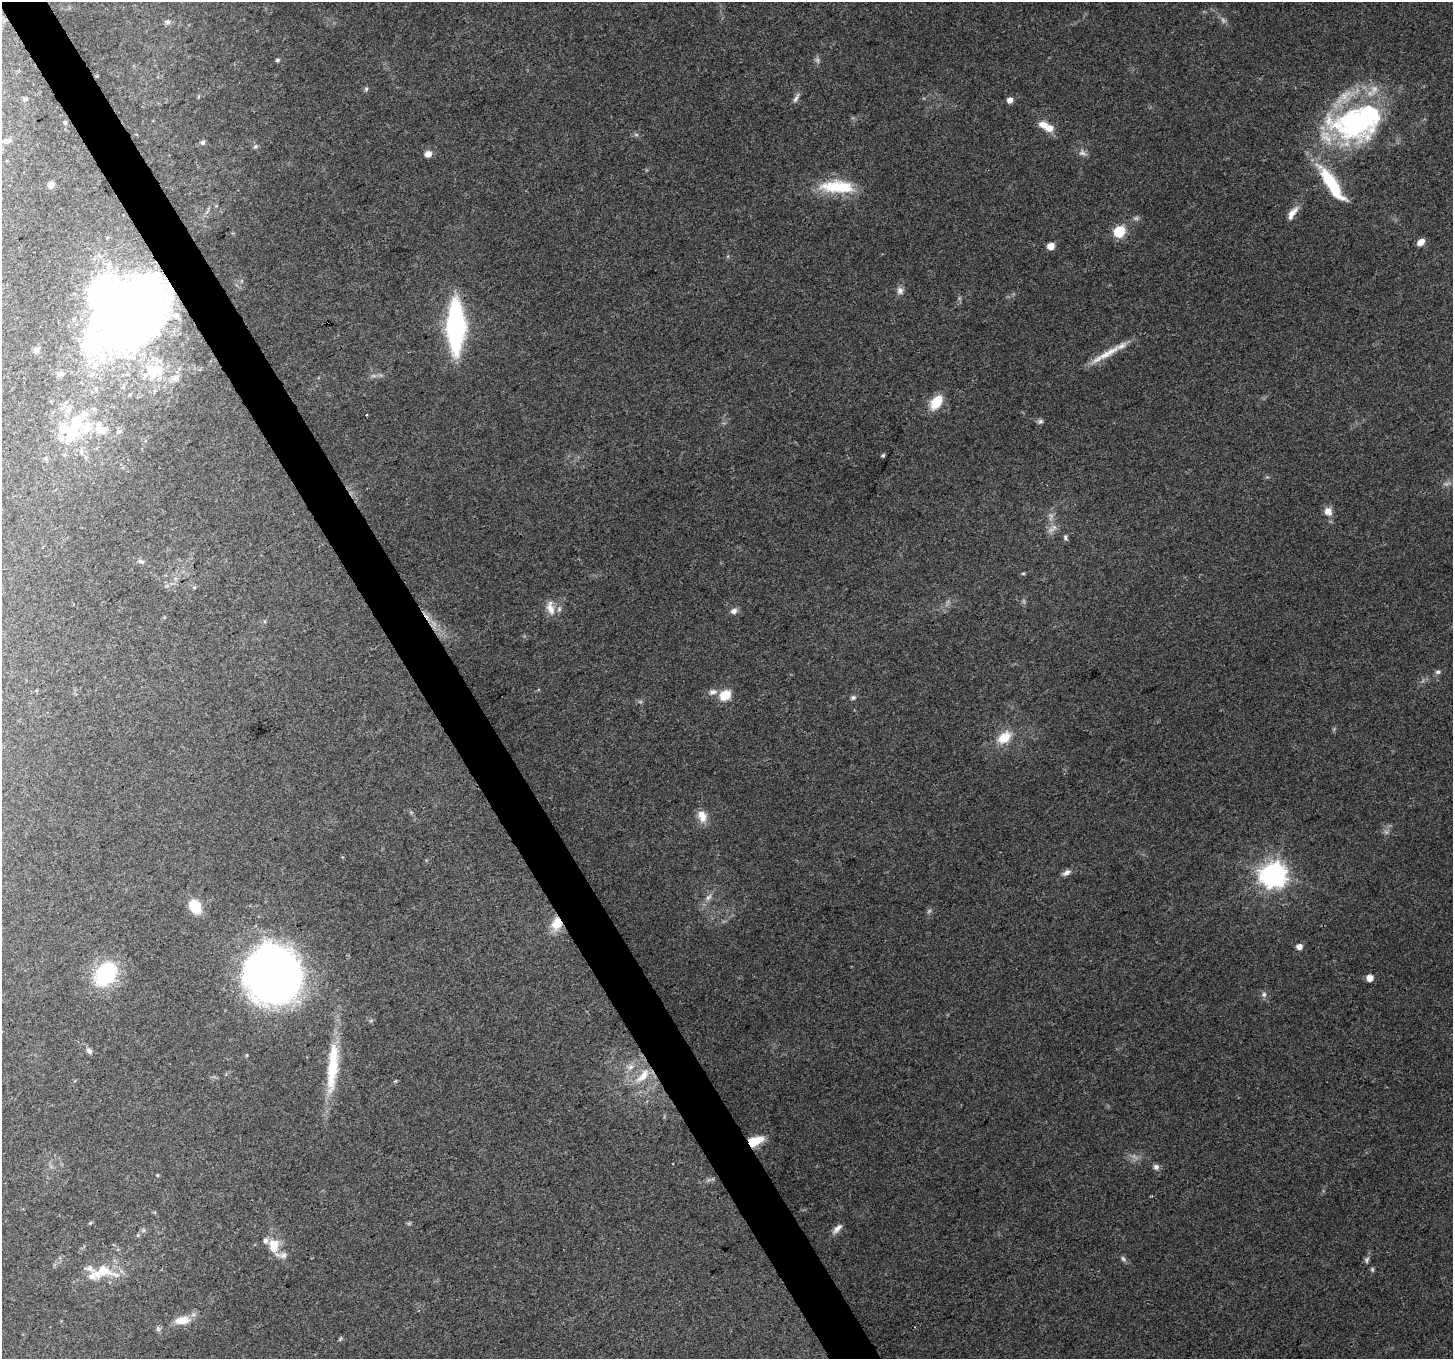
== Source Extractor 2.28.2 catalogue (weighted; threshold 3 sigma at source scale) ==
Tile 11 of 4 x 4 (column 3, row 3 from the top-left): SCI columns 2904-4354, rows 1466-2822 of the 5811 x 5704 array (HDU 1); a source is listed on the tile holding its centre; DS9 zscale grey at full resolution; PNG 1455 x 1361 px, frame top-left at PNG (2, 2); no overlay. Shown black and unused: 3% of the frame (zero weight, under 3 of 4 exposures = <1% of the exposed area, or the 3 px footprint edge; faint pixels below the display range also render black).
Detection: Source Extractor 2.28.2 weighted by HDU 2 'WHT'; one run over the whole footprint, this tile lists its part. Background 0.1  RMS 0.0054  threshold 0.0242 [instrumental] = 3 sigma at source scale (4.5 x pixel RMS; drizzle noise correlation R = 1.50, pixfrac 1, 0.0396/0.0396 arcsec/px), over >= 5 px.
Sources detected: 103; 5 too faint to see at this stretch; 5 inside a brighter object's white glare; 1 cosmic-ray / hot-pixel residue — not listed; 15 inside a brighter listed object's ellipse — not listed separately; the other 77 listed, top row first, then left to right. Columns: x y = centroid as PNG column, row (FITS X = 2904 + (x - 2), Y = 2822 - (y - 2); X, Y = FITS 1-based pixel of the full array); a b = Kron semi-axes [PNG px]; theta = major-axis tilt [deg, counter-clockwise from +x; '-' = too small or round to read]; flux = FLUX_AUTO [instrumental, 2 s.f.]
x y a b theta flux
167 22 7 6 - 1.5
277 60 5 5 - 0.96
366 89 6 6 - 0.93
796 98 15 5 58 2
25 99 6 5 - 1.2
1010 100 6 5 - 3.3
65 122 5 4 - 0.64
1357 123 65 41 4 110
1043 124 13 9 -19 4.7
6 141 10 8 -3 1.9
203 142 6 6 - 1.3
255 146 6 5 - 1.1
1082 153 11 7 -18 2.1
428 154 8 6 16 3.7
1331 184 40 11 -55 33
51 185 5 5 - 4.3
837 187 44 15 -3 25
1292 213 20 7 57 4.6
1119 231 6 6 - 48
1421 242 7 5 40 4.6
1051 246 6 5 - 5.5
900 291 10 8 89 2.4
135 312 80 55 58 390
456 326 33 11 -90 140
36 350 7 6 - 1.5
1109 353 41 9 30 11
157 370 24 13 24 12
60 374 8 6 0 1.6
175 378 10 8 29 3
936 402 13 8 54 16
366 415 3 2 - 0.44
1040 421 8 6 33 1.3
74 426 38 24 32 29
119 432 7 5 64 1.2
883 455 5 4 - 0.77
45 459 5 5 - 0.98
1328 511 10 9 - 4.2
1054 527 14 6 51 2.9
1065 537 7 5 -76 1.1
141 562 10 5 -23 1.5
1023 573 6 4 0 0.61
175 578 6 4 -18 0.89
194 588 6 4 0 0.65
550 608 21 9 -77 5.1
734 611 9 7 30 2.4
1438 672 7 6 - 1.3
713 692 11 8 11 2.7
725 695 11 9 32 11
853 697 7 6 - 1.3
1004 737 18 12 38 10
702 816 16 11 -69 5.7
1067 872 11 7 27 2.4
1273 875 9 8 - 500
708 897 10 6 45 2.3
195 906 14 10 -60 13
557 923 14 12 65 10
1299 946 5 5 - 4.4
105 974 30 22 54 36
273 978 46 43 31 370
1370 978 6 6 - 4.4
1264 994 8 6 76 1.5
89 1051 9 6 -51 1.9
630 1067 9 7 17 2.5
332 1070 58 14 85 26
643 1076 25 10 48 9.9
754 1141 15 8 19 16
1156 1167 7 7 - 1.9
157 1175 4 4 - 0.51
837 1228 15 6 47 2.9
143 1230 6 4 -71 0.78
274 1246 18 13 90 10
1123 1259 9 5 -52 1.3
1367 1260 9 6 72 1.4
1372 1269 6 5 - 0.86
103 1271 21 16 -5 14
182 1320 19 10 6 8.3
340 1339 6 3 71 0.69
Overlapping masked pixels (flux is a lower limit): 3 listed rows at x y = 135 312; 557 923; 754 1141